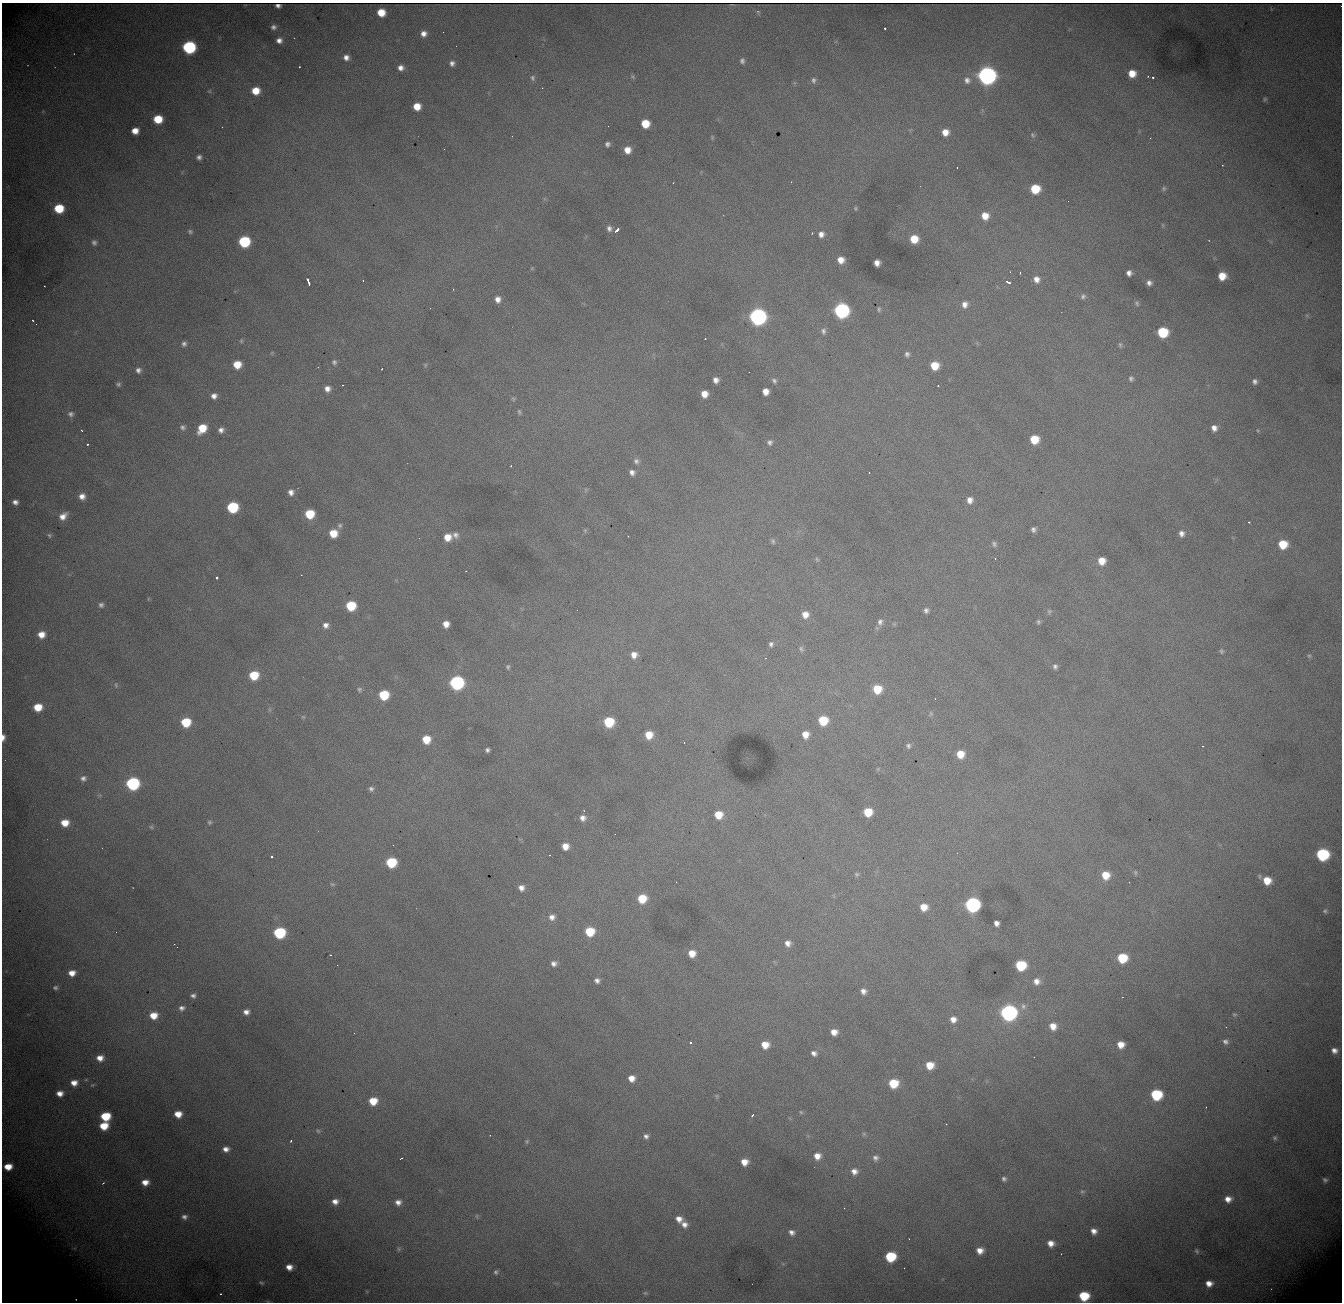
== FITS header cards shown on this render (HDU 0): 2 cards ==
NAXIS1  = 1340
NAXIS2  = 1300

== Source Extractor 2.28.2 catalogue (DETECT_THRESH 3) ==
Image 1340 x 1300 px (HDU 0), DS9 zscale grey, 1 PNG px = 1 image px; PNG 1344 x 1304 px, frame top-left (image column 1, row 1300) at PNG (2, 3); no overlay
Background 2030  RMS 24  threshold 71.7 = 3 sigma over >= 5 px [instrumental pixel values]
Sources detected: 290; all 290 listed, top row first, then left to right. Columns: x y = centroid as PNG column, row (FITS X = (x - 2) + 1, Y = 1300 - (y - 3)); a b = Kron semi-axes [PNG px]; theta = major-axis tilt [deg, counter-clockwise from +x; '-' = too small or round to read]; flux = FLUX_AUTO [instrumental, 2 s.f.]
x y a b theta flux
278 6 5 3 - 3.5e+02
381 12 6 6 - 3.2e+04
758 12 6 5 - 2.4e+03
273 27 6 6 - 5.4e+03
885 28 3 2 - 3.0e+03
424 34 7 7 - 1.1e+04
279 40 6 5 - 8.4e+03
189 47 8 7 - 2.5e+05
346 57 6 6 - 8.6e+03
742 61 7 6 - 4.8e+03
452 63 7 6 - 6.7e+03
299 67 3 2 - 1.5e+03
401 68 7 6 - 9.2e+03
1132 73 7 7 - 2.5e+04
987 76 8 8 - 1.1e+06
633 77 8 5 -38 2.7e+03
1153 77 3 3 - 7.4e+03
532 78 8 6 -86 4.3e+03
813 80 9 6 -84 5.1e+03
967 80 9 9 - 9.4e+03
542 88 2 2 - 9.1e+02
209 91 6 5 - 2.6e+03
256 91 7 7 - 3.1e+04
1265 99 6 5 - 3.0e+03
417 106 6 6 - 2.6e+04
158 119 7 6 - 4.7e+04
645 124 7 6 - 4.0e+04
135 131 6 6 - 1.8e+04
945 132 6 6 - 1.7e+04
1033 135 8 6 -63 3.7e+03
712 137 5 4 - 1.9e+03
607 144 5 5 - 4.7e+03
444 149 3 2 - 1.2e+03
627 150 6 6 - 1.7e+04
199 157 5 5 - 5.4e+03
1222 165 3 2 - 1.5e+03
957 167 3 2 - 4.2e+03
1164 188 7 6 - 3.9e+03
1035 189 7 7 - 5.7e+04
1068 201 2 2 - 1.7e+03
59 208 7 6 - 6.1e+04
855 208 6 4 -84 2.0e+03
985 216 8 8 - 2.3e+04
1163 225 6 4 -88 2.2e+03
609 228 7 6 - 6.1e+03
617 230 5 3 - 9.9e+03
190 231 7 6 - 3.5e+03
821 234 8 7 - 9.2e+03
914 239 7 7 - 3.4e+04
244 242 7 7 - 1.3e+05
94 243 6 5 - 4.6e+03
841 260 6 6 - 1.6e+04
877 263 6 5 - 1.1e+04
532 268 5 4 - 1.7e+03
1010 272 2 2 - 1.0e+03
1020 273 3 3 - 1.6e+03
1129 273 5 5 - 7.6e+03
1222 276 7 7 - 2.7e+04
1036 279 8 7 - 1.1e+04
363 281 2 2 - 1.2e+03
308 282 8 3 -72 1.3e+04
1008 282 6 3 -28 6.1e+03
1149 283 6 5 - 6.8e+03
1083 296 7 6 - 4.4e+03
498 299 8 7 - 1.1e+04
1137 303 8 6 -73 3.8e+03
965 304 8 7 - 1.0e+04
879 309 7 4 82 2.8e+03
841 310 8 8 - 4.3e+05
758 317 8 8 - 7.5e+05
33 321 3 2 - 1.4e+03
823 331 9 6 -87 5.5e+03
1163 332 7 7 - 9.1e+04
705 339 2 2 - 1.5e+03
241 341 6 5 - 2.3e+03
184 344 7 6 - 5.2e+03
1120 345 8 5 -75 3.2e+03
907 354 6 5 - 4.7e+03
334 362 6 6 - 4.1e+03
237 364 7 6 - 3.2e+04
425 365 6 5 - 2.1e+03
934 366 7 7 - 3.5e+04
382 369 3 2 - 8.2e+02
138 370 7 7 - 6.8e+03
1131 378 6 6 - 3.9e+03
716 380 6 5 - 8.6e+03
774 381 7 5 -52 4.1e+03
1255 381 6 5 - 5.2e+03
118 384 6 6 - 3.8e+03
343 385 3 2 - 1.6e+03
938 386 2 2 - 1.4e+03
327 389 6 6 - 9.6e+03
765 391 6 5 - 1.5e+04
704 394 6 6 - 1.8e+04
214 396 6 6 - 8.5e+03
513 399 6 5 - 2.5e+03
519 412 7 5 -71 3.0e+03
71 414 8 7 - 6.0e+03
183 427 7 7 - 4.6e+03
202 428 8 6 54 4.1e+04
1214 428 7 6 - 9.7e+03
221 430 6 5 - 7.0e+03
1258 430 6 4 -2 1.8e+03
1034 439 7 7 - 4.2e+04
770 442 7 7 - 5.1e+03
87 444 3 2 - 2.7e+03
636 461 8 7 - 5.9e+03
511 466 2 2 - 1.2e+03
632 472 7 6 - 7.4e+03
869 472 2 2 - 8.2e+02
291 492 7 6 - 8.3e+03
82 496 7 7 - 1.1e+04
970 500 8 7 - 1.0e+04
15 502 6 5 - 6.9e+03
232 507 7 7 - 1.2e+05
310 514 7 7 - 5.7e+04
63 516 9 7 43 1.4e+04
1249 522 3 2 - 1.8e+03
340 525 6 6 - 3.6e+03
1033 529 5 5 - 5.1e+03
585 530 7 5 78 2.4e+03
333 533 7 7 - 3.4e+04
1181 534 7 7 - 8.1e+03
49 535 7 6 - 2.9e+03
455 535 9 9 - 8.0e+03
628 536 3 2 - 1.9e+03
447 537 7 7 - 2.2e+04
419 538 3 2 - 1.9e+03
773 541 8 6 -72 3.5e+03
994 544 8 6 -67 4.3e+03
1283 544 8 8 - 4.4e+04
995 558 3 2 - 8.6e+02
817 559 6 4 -68 2.5e+03
1102 561 7 6 - 2.2e+04
217 578 3 3 - 7.1e+03
101 605 6 6 - 4.6e+03
351 606 7 7 - 6.8e+04
926 610 7 6 - 5.4e+03
1049 611 7 6 - 3.0e+03
805 615 8 8 - 1.5e+04
880 622 10 7 70 7.4e+03
1038 622 6 5 - 3.1e+03
446 624 6 6 - 1.5e+04
326 625 7 7 - 7.9e+03
41 634 8 7 - 1.9e+04
771 644 7 6 - 4.7e+03
801 649 8 6 -61 4.3e+03
1221 651 7 6 - 3.2e+03
634 655 7 7 - 1.3e+04
1309 656 7 5 -22 2.9e+03
1055 666 6 5 - 4.5e+03
508 667 6 5 - 2.9e+03
254 675 7 7 - 5.6e+04
457 683 8 8 - 3.5e+05
116 685 7 4 -81 2.6e+03
359 689 6 6 - 3.3e+03
877 689 8 7 - 4.5e+04
384 695 7 7 - 7.1e+04
38 707 7 6 - 3.7e+04
931 714 7 5 -90 2.9e+03
303 717 6 5 - 2.3e+03
823 720 7 7 - 5.9e+04
186 722 7 7 - 6.4e+04
609 722 7 7 - 8.0e+04
805 734 7 6 - 1.8e+04
649 735 7 7 - 2.8e+04
3 737 7 4 85 7.7e+03
426 739 7 7 - 3.5e+04
908 746 7 6 - 4.5e+03
1203 746 2 2 - 1.3e+03
487 750 4 4 - 4.2e+03
960 754 7 7 - 2.8e+04
878 769 6 5 - 1.8e+03
83 778 7 7 - 6.2e+03
132 784 8 7 - 2.5e+05
371 789 7 6 - 4.8e+03
868 812 7 7 - 4.3e+04
718 815 8 7 - 3.0e+04
583 818 7 7 - 8.9e+03
209 822 6 6 - 2.7e+03
65 823 7 6 - 2.5e+04
151 827 6 5 - 2.6e+03
393 845 3 2 - 1.1e+03
565 846 6 6 - 1.7e+04
1322 854 8 7 - 1.8e+05
549 855 2 2 - 1.1e+03
272 857 3 3 - 4.2e+03
391 862 7 7 - 8.9e+04
1135 872 6 5 - 2.6e+03
857 874 6 6 - 3.1e+03
1105 875 8 8 - 3.1e+04
1267 880 8 7 - 2.9e+04
1129 882 2 2 - 7.8e+02
332 884 8 5 -18 3.0e+03
521 888 6 6 - 9.3e+03
642 899 8 7 - 4.7e+04
972 905 8 8 - 4.3e+05
924 907 7 7 - 2.2e+04
1325 911 6 5 - 2.9e+03
552 917 8 7 - 9.3e+03
996 923 5 5 - 8.1e+03
590 931 7 7 - 5.1e+04
279 933 8 7 - 1.4e+05
788 943 7 6 - 9.1e+03
174 944 2 2 - 1.0e+03
692 953 7 7 - 2.1e+04
331 955 3 2 - 1.9e+03
1122 958 7 7 - 6.6e+04
554 963 7 6 - 7.4e+03
1021 965 7 7 - 8.7e+04
72 973 7 6 - 1.5e+04
597 981 6 5 - 5.8e+03
1036 981 7 7 - 1.1e+04
55 988 7 5 -1 3.8e+03
863 991 6 6 - 8.1e+03
193 996 6 5 - 5.3e+03
1023 1006 9 7 -73 5.7e+03
182 1008 8 7 - 6.8e+03
246 1012 6 5 - 8.5e+03
1008 1013 8 8 - 6.2e+05
1234 1014 6 5 - 2.5e+03
153 1015 8 7 - 2.6e+04
953 1019 7 7 - 1.1e+04
1053 1026 7 6 - 1.7e+04
834 1032 7 6 - 1.5e+04
354 1033 2 2 - 2.9e+03
1225 1042 7 5 -21 5.5e+03
690 1043 3 3 - 4.8e+03
765 1045 7 7 - 2.4e+04
1121 1045 7 7 - 1.8e+04
1334 1050 6 5 - 8.3e+03
814 1053 8 6 -27 7.1e+03
100 1058 9 7 1 1.6e+04
930 1065 7 7 - 2.7e+04
631 1078 7 7 - 1.5e+04
74 1083 9 8 - 1.6e+04
893 1083 8 7 - 5.2e+04
92 1085 7 5 25 2.8e+03
60 1093 8 7 - 1.3e+04
1156 1095 8 7 - 1.1e+05
717 1096 6 4 -89 2.3e+03
373 1101 8 7 - 3.3e+04
801 1112 5 4 - 2.2e+03
178 1114 7 6 - 2.0e+04
752 1115 4 3 - 2.7e+03
105 1116 7 7 - 6.1e+04
946 1124 2 2 - 7.9e+02
104 1126 8 6 5 3.6e+04
318 1131 7 5 -44 3.2e+03
864 1134 6 5 - 2.4e+03
490 1135 2 2 - 2.5e+03
646 1136 6 6 - 5.7e+03
1275 1138 7 6 - 3.0e+03
291 1141 3 3 - 1.5e+03
527 1141 6 5 - 2.4e+03
226 1149 6 5 - 9.2e+03
817 1156 7 7 - 1.4e+04
401 1158 3 2 - 1.4e+03
875 1158 7 7 - 6.2e+03
744 1162 6 6 - 1.7e+04
8 1167 7 5 3 2.2e+04
854 1171 8 7 - 1.0e+04
1004 1179 5 4 - 3.9e+03
1325 1180 6 5 - 3.7e+03
145 1182 8 7 - 1.6e+04
103 1183 5 3 - 1.7e+03
1082 1191 7 5 1 3.1e+03
1228 1199 8 7 - 1.4e+04
335 1202 7 6 - 1.0e+04
398 1202 6 5 - 8.7e+03
844 1208 3 2 - 2.2e+03
477 1216 6 4 -89 2.0e+03
184 1217 8 7 - 6.6e+03
679 1219 8 7 - 1.2e+04
684 1224 8 7 - 1.0e+04
1094 1231 6 5 - 9.7e+03
792 1232 8 6 -29 7.4e+03
1051 1243 6 6 - 1.3e+04
74 1248 6 4 -18 2.9e+03
399 1249 6 5 - 2.6e+03
980 1250 6 6 - 1.4e+04
1197 1251 7 5 -62 3.1e+03
890 1257 8 7 - 8.9e+04
289 1267 6 5 - 1.3e+04
496 1272 6 5 - 3.4e+03
261 1283 7 4 -36 2.7e+03
1209 1283 7 6 - 1.4e+04
645 1293 6 5 - 2.3e+03
220 1294 3 2 - 1.5e+03
1084 1296 7 7 - 6.8e+04
At the frame edge (FLAGS 8, measured only in part): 2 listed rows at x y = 3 737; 1084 1296